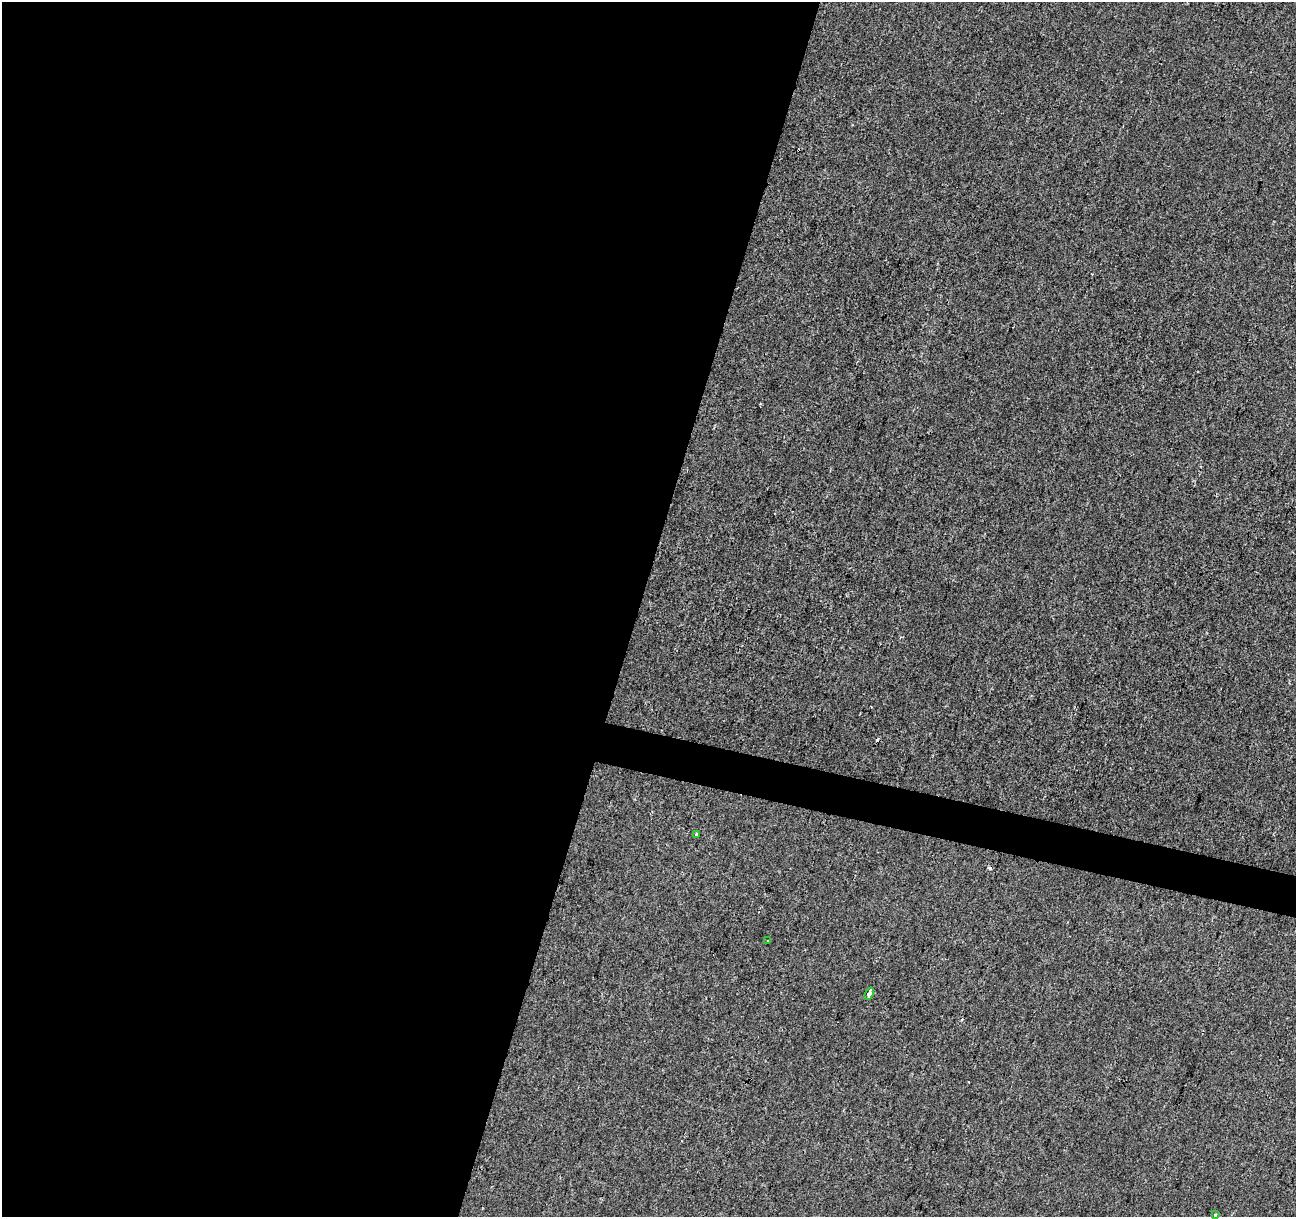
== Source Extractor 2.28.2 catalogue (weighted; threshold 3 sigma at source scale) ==
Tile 5 of 4 x 4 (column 1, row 2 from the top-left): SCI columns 1-1294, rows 2651-3865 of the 5184 x 5363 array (HDU 1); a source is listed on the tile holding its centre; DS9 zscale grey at full resolution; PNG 1298 x 1219 px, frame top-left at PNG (2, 2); each listed source drawn as its Kron ellipse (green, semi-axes under 4 px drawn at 4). Shown black and unused: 51% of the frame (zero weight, under 2 of 3 exposures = <1% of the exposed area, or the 3 px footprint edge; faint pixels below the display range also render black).
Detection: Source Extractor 2.28.2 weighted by HDU 2 'WHT'; one run over the whole footprint, this tile lists its part. Background -2.43e-04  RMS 0.0042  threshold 0.0191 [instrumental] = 3 sigma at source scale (4.5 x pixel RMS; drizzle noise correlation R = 1.50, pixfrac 1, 0.0396/0.0396 arcsec/px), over >= 5 px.
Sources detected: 7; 3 cosmic-ray / hot-pixel residue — neither listed nor drawn; the other 4 listed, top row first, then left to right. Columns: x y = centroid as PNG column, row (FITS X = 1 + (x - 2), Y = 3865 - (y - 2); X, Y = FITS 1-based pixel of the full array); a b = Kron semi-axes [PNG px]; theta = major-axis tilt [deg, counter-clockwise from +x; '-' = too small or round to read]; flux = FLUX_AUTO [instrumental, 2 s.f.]
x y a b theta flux
697 834 3 3 - 2
768 941 3 2 - 0.7
869 994 6 3 68 4.3
1215 1215 3 3 - 0.89
Isophote crosses this tile's border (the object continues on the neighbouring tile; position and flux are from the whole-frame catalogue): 1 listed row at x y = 1215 1215